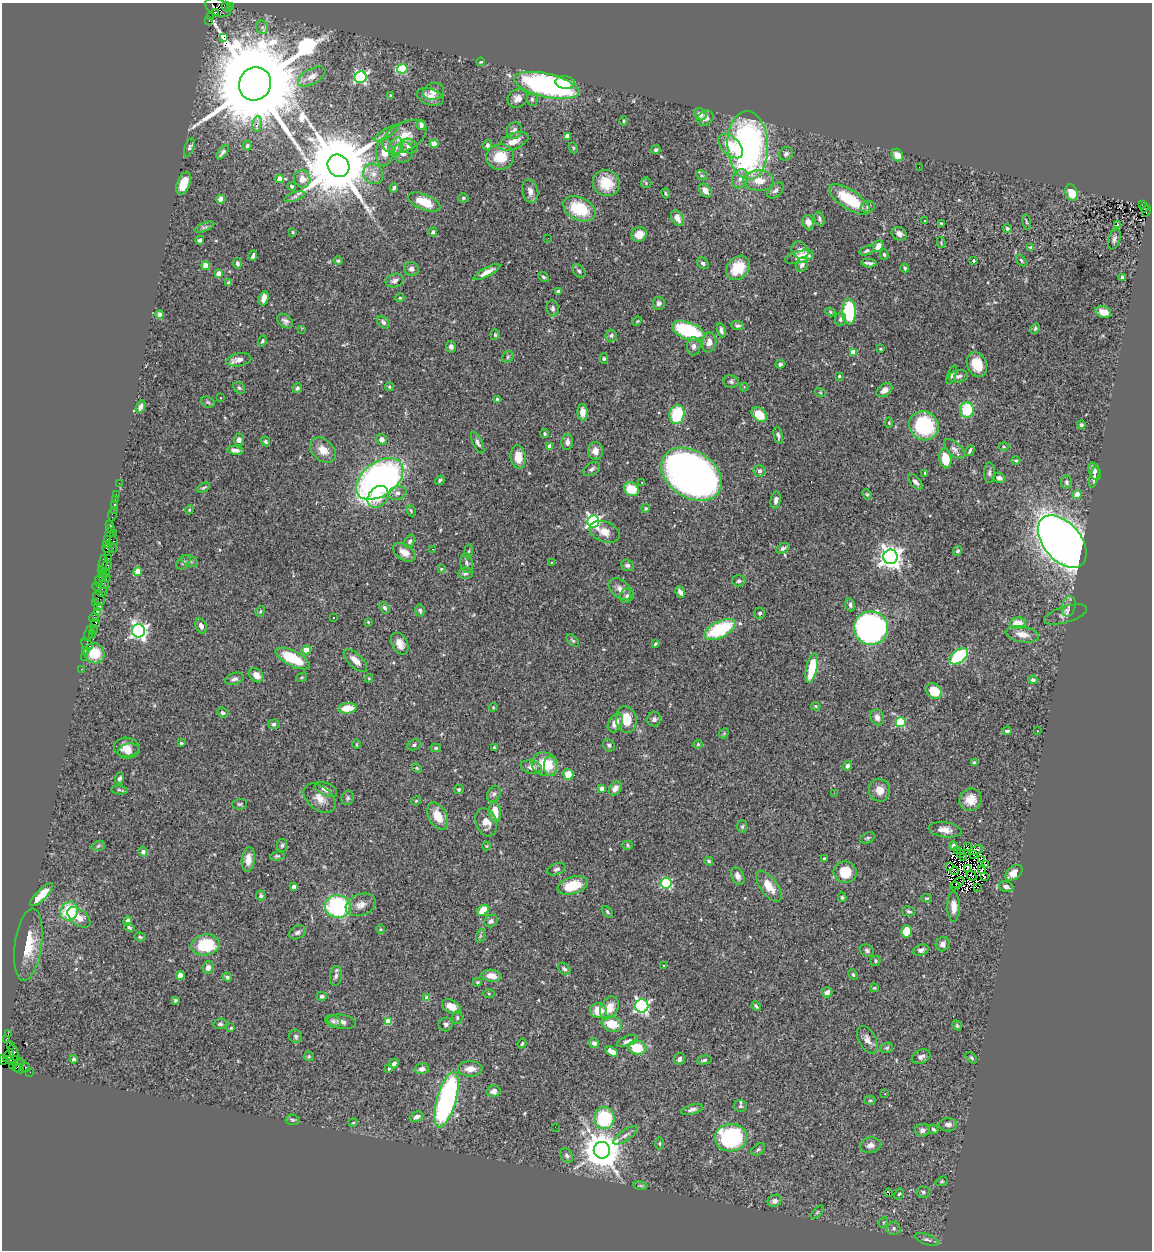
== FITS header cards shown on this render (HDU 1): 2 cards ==
NAXIS1  =                 1150
NAXIS2  =                 1248

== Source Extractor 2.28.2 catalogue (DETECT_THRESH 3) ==
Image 1150 x 1248 px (HDU 1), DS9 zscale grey, 1 PNG px = 1 image px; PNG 1154 x 1252 px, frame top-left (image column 1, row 1248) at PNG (2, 3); each listed source drawn as its Kron ellipse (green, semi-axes under 4 px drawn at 4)
Background 0.699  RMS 0.043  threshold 0.129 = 3 sigma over >= 5 px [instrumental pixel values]
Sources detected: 533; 5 with non-positive FLUX_AUTO (blend fragments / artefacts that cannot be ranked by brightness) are neither listed nor drawn; of the other 528, the 500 brightest by FLUX_AUTO listed and drawn (28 fainter detections omitted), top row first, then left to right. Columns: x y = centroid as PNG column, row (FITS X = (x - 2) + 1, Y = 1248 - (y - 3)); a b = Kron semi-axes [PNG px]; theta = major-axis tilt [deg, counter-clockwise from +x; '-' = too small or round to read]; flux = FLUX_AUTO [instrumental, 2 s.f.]
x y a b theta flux
227 7 5 3 - 42
231 7 3 3 - 37
218 8 14 8 -25 490
215 12 3 3 - 290
210 17 3 3 - 37
209 20 3 2 - 270
262 27 7 6 - 8.5
224 38 2 2 - 2400
481 62 4 3 - 3.1
402 69 5 4 - 190
312 77 15 7 30 22
361 77 6 6 - 440
565 82 10 6 -8 44
255 84 17 16 - 84000
546 85 33 12 -13 670
433 91 11 8 18 33
391 96 4 3 - 5
430 97 14 8 -19 22
518 98 10 9 - 19
532 99 6 5 - 5.9
700 114 7 5 -39 20
705 118 8 7 - 15
624 121 4 4 - 3.7
257 124 8 4 82 12
421 125 5 4 - 7
514 130 8 7 - 15
387 133 15 4 31 10
567 136 4 3 - 27
404 137 24 14 29 59
513 141 16 8 23 35
434 144 4 4 - 45
247 145 5 4 - 6.4
488 145 5 4 - 7.3
748 145 34 20 -87 920
409 146 9 7 -26 15
731 146 15 9 -45 63
189 147 10 4 70 6.7
396 147 10 6 67 12
573 148 5 4 - 3.3
656 150 5 4 - 5.9
223 152 8 3 52 6.9
384 152 14 8 87 33
403 152 11 9 73 22
786 154 7 6 - 8.6
897 155 6 5 - 29
500 157 14 12 5 70
338 166 12 10 -52 40000
919 167 2 2 - 3.2
373 174 11 9 -45 22
702 175 6 4 -28 4.7
279 179 4 4 - 40
302 179 9 8 - 24
740 179 10 7 62 17
759 181 15 10 -2 46
184 183 12 6 67 53
606 183 14 13 - 60
646 183 5 5 - 3.8
292 186 4 3 - 4.3
394 188 5 4 - 5.9
775 190 10 6 43 9.9
530 191 12 8 -77 19
705 191 8 5 -52 21
666 193 5 3 - 3.8
1071 193 8 6 -72 52
294 197 11 4 19 7.6
463 198 5 4 - 4
221 199 4 4 - 40
850 200 23 9 -34 130
424 202 17 7 -22 73
1142 205 3 2 - 51
867 207 7 5 18 8.2
1144 208 5 3 - 80
579 209 17 11 -26 120
1146 211 6 3 74 160
677 218 8 5 -60 22
819 219 7 5 -74 6.8
925 220 3 2 - 2.7
808 222 7 5 -75 20
1027 222 7 3 -74 3.8
941 224 4 3 - 3.6
1117 224 3 3 - 67
204 227 10 4 22 7.2
1007 228 4 4 - 5.1
293 232 3 2 - 2.8
433 232 4 4 - 8.8
639 234 8 7 - 30
899 234 8 6 -31 17
548 238 3 2 - 3.8
1114 239 10 6 72 10
200 240 4 4 - 8.4
941 243 5 3 - 2.7
878 246 6 5 - 27
1031 248 4 4 - 5.6
800 250 9 8 - 15
867 251 7 4 21 6.5
884 254 5 4 - 4.9
253 256 5 3 - 6.7
799 257 15 5 15 56
1021 260 7 3 -54 3.6
338 261 5 4 - 5.4
973 261 4 3 - 6.9
237 263 5 4 - 7.1
703 263 6 5 - 6.9
869 263 8 3 -4 8
802 265 7 6 - 12
206 266 4 4 - 61
738 268 13 10 48 72
905 268 4 3 - 4.1
411 269 7 6 - 12
579 271 8 5 -44 6.5
487 272 15 4 28 23
219 273 4 4 - 35
543 277 6 4 -39 5.3
1123 278 4 3 - 9
395 281 9 6 20 11
229 283 4 3 - 5.6
558 292 4 3 - 7.4
264 298 7 4 71 25
400 298 4 4 - 3.4
659 303 6 6 - 9.9
553 308 8 6 -84 9.9
830 312 5 4 - 3.1
849 312 13 7 -88 210
1103 312 8 5 -16 22
160 315 4 4 - 36
841 319 6 5 - 7.4
285 321 9 6 -37 10
637 321 5 4 - 2.8
383 322 7 5 -45 7.2
738 325 6 4 -2 6.9
1035 329 5 4 - 4.8
301 330 3 2 - 5.3
721 330 7 3 -76 7.7
688 331 17 8 -21 230
495 335 5 4 - 3.8
611 335 6 5 - 5.8
262 341 5 4 - 3.8
709 342 10 7 79 23
694 346 9 6 83 12
451 347 6 5 - 11
880 349 3 2 - 2.6
853 352 4 4 - 62
508 357 6 5 - 4.7
604 359 5 4 - 4.3
239 360 12 6 11 21
780 364 4 4 - 6.9
977 364 13 9 -66 53
952 375 10 4 68 5.9
839 376 4 4 - 3.8
959 376 9 6 8 11
731 381 7 6 - 6.9
389 387 4 4 - 3.8
744 387 4 4 - 2.7
239 388 7 5 -44 5.5
297 388 5 4 - 6.1
884 390 9 6 34 19
820 392 5 3 - 2.9
220 398 3 3 - 14
497 400 4 3 - 17
208 402 7 5 -22 5.1
141 407 7 4 65 12
967 410 8 7 - 100
583 412 8 5 -89 20
677 414 9 7 78 140
759 414 8 6 -42 72
889 423 5 4 - 3.6
1081 425 4 4 - 5
924 426 15 14 - 230
545 434 4 4 - 4.1
778 435 9 4 -77 7.6
382 439 6 5 - 15
239 440 6 5 - 12
265 441 5 4 - 4.6
567 442 8 6 88 12
478 443 12 4 -64 8.4
550 446 4 3 - 24
1004 447 5 3 - 3.1
954 449 13 6 -44 14
235 450 8 4 -7 14
323 450 15 10 -42 35
595 451 9 7 -86 22
970 451 6 3 60 5.7
518 457 12 7 -83 39
945 459 10 6 -81 68
1016 460 4 4 - 4
592 469 9 6 32 9.1
759 471 6 6 - 6.9
1095 471 9 5 -66 12
925 473 3 3 - 2.9
989 473 10 5 -90 7.5
691 474 33 23 -34 1800
1094 477 11 4 76 11
999 478 6 5 - 9.5
380 479 27 16 37 1300
440 480 5 4 - 5.6
915 482 9 5 -46 13
1066 482 7 5 -87 7.6
119 483 2 2 - 7.2
642 483 3 2 - 4.7
204 488 7 3 28 4.2
631 489 8 6 -32 66
397 493 9 7 15 13
867 494 5 4 - 3.7
116 495 3 2 - 22
1077 495 4 4 - 57
378 497 12 9 51 47
115 500 3 2 - 13
776 500 9 5 80 9.5
114 505 3 3 - 110
646 508 4 4 - 3.7
115 510 3 2 - 7.7
189 510 4 3 - 2.7
411 511 6 3 -64 3.6
112 515 6 3 82 19
593 521 6 6 - 610
110 524 3 2 - 7.4
110 529 4 3 - 78
109 532 3 2 - 57
605 532 15 10 -21 30
113 533 4 2 - 6.1
107 540 3 3 - 30
114 541 4 3 - 99
410 541 7 4 59 6.2
1062 541 30 18 -50 3500
106 545 3 2 - 60
113 548 5 3 - 60
783 548 7 4 25 7.9
107 549 5 3 - 62
433 549 3 2 - 3.2
468 551 7 3 80 3.9
957 551 5 4 - 7.2
404 552 12 7 -33 26
891 557 7 7 - 2500
108 558 2 2 - 17
190 561 9 5 -24 7.1
183 562 8 6 47 7.4
551 562 3 2 - 3.4
467 563 10 6 -78 9.6
103 564 9 3 80 140
627 565 6 5 - 7.6
105 567 7 3 36 100
441 569 4 4 - 2.9
101 570 4 3 - 38
138 572 4 4 - 76
105 573 5 3 - 110
465 573 7 5 3 8.5
103 577 4 3 - 180
106 578 4 3 - 130
99 581 6 2 86 60
739 581 6 5 - 6.5
104 584 5 2 - 44
99 588 8 3 -24 63
620 589 13 8 -43 20
102 592 6 4 2 100
680 592 6 4 -62 14
627 596 7 6 - 7.9
99 598 8 5 -69 170
96 603 3 2 - 20
850 605 6 5 - 8.3
1069 606 10 6 77 13
98 607 3 3 - 32
385 608 6 4 -57 5.9
260 611 6 4 68 4
420 611 6 4 -81 4.9
98 612 3 3 - 98
760 613 5 5 - 5.9
1066 614 22 8 17 17
94 617 5 3 - 150
333 618 2 2 - 2.6
96 622 3 3 - 75
368 622 4 3 - 2.6
1018 623 8 6 5 49
201 626 8 5 -67 13
871 628 17 16 - 850
720 629 17 8 26 210
94 630 3 2 - 28
138 631 6 6 - 1000
89 632 9 3 72 75
1022 634 17 8 -10 33
92 635 4 3 - 12
573 640 7 4 -44 4.9
400 644 12 7 -62 26
655 644 4 3 - 3.9
87 645 7 4 -54 140
307 650 4 4 - 65
85 651 2 2 - 19
94 653 10 10 - 71
959 656 10 6 38 230
84 657 2 2 - 21
293 658 19 7 -27 120
355 660 15 6 -43 24
812 668 15 5 77 99
81 669 2 2 - 12
256 675 8 6 -47 22
302 677 5 3 - 2.8
234 679 9 6 18 9.8
369 679 4 4 - 3.3
1033 680 4 3 - 6.3
934 691 8 7 - 69
816 706 5 4 - 3.8
493 707 4 4 - 2.9
347 708 9 5 7 56
223 713 6 5 - 5.5
877 717 8 6 -68 15
626 719 13 10 -81 51
654 719 7 7 - 9.3
901 722 5 5 - 150
615 723 10 6 59 26
274 724 6 4 4 7.3
1007 731 5 3 - 6.4
1037 731 3 3 - 5.4
724 733 6 4 46 3.7
181 743 4 3 - 4.7
356 744 5 3 - 2.8
698 744 4 4 - 3.4
414 745 7 5 30 6.5
609 745 6 5 - 6.4
126 747 12 9 -2 32
494 747 3 2 - 2.9
436 748 5 4 - 4
129 751 11 7 12 17
974 763 3 3 - 12
545 764 13 11 -25 83
550 766 10 6 -83 22
847 766 5 4 - 6.8
531 767 11 6 -14 15
417 768 5 4 - 3
568 774 5 5 - 45
120 778 6 4 67 8.3
615 788 8 5 51 18
326 789 12 6 -24 15
459 789 5 4 - 4.8
602 789 4 4 - 33
119 790 8 4 -8 5.3
879 790 11 10 - 26
834 793 3 2 - 4.5
494 794 8 6 61 9.2
320 798 18 11 -38 32
348 798 7 6 - 6.5
970 800 11 10 - 35
416 801 5 4 - 2.8
240 804 7 5 1 5.2
495 812 10 6 -85 46
438 816 14 9 -63 53
486 822 14 10 -69 29
742 827 6 5 - 4.7
945 830 16 7 -8 23
868 838 8 5 26 5.6
282 845 6 5 - 5.7
627 845 5 4 - 4
98 846 7 5 17 5.1
486 846 4 4 - 2.9
953 846 4 4 - 21
968 847 3 2 - 3
957 850 3 2 - 11
976 850 7 3 21 6
143 852 5 4 - 9.9
960 853 2 2 - 3.6
973 855 4 2 - 3.9
277 856 7 4 6 4.8
963 857 2 2 - 2.6
248 859 12 6 84 30
824 859 3 3 - 8.1
981 859 3 2 - 5.1
709 861 4 4 - 4.7
986 865 3 3 - 3.1
950 867 3 2 - 3.3
967 868 3 2 - 4.7
556 869 9 5 22 8.4
982 870 4 2 - 2.7
955 871 4 2 - 6.5
845 872 11 10 - 75
1014 873 10 6 40 26
738 876 9 6 -66 13
972 876 5 2 - 5.8
985 877 4 3 - 8.8
666 883 5 5 - 250
958 883 7 2 31 5.8
573 885 16 8 16 80
769 886 18 8 -54 41
955 886 4 2 - 3.3
294 887 4 4 - 17
977 887 3 2 - 10
1006 887 7 5 -16 9.1
42 895 15 5 45 46
261 896 5 4 - 5.3
842 897 5 3 - 3.5
927 898 5 4 - 3.4
361 905 15 10 19 24
338 907 13 11 -10 330
954 907 15 6 -90 25
483 910 6 5 - 53
69 911 10 8 53 140
909 911 7 5 -14 5.3
607 912 7 4 -47 4.5
79 917 13 7 -38 31
128 921 5 4 - 12
491 921 7 6 - 10
129 927 5 4 - 5.8
381 929 5 3 - 2.9
906 931 6 5 - 52
297 932 9 6 24 10
480 936 7 4 72 5.5
140 937 6 4 -5 4.4
943 944 7 6 - 13
28 945 36 13 82 91
205 945 14 10 9 150
921 950 8 5 18 11
867 951 7 5 -26 7.1
875 961 5 5 - 5.2
664 966 3 3 - 3.7
208 968 6 5 - 15
564 969 7 5 -44 6.6
180 975 4 4 - 48
853 975 5 3 - 4.2
336 976 10 6 82 9.2
491 976 10 6 -8 25
227 977 5 4 - 7.8
477 982 4 3 - 3.9
874 988 4 3 - 3.2
827 992 5 5 - 14
489 993 6 4 -1 3.4
322 996 5 4 - 7.2
427 998 4 4 - 42
175 1000 3 3 - 3.8
642 1006 6 6 - 630
756 1006 5 3 - 4.9
451 1007 10 6 -30 32
609 1008 12 8 62 37
598 1011 8 7 - 47
457 1018 6 5 - 5.8
333 1021 8 6 -27 8.2
388 1021 4 4 - 69
342 1022 14 7 -9 16
220 1024 7 5 13 5.6
446 1024 7 6 - 9.1
612 1024 10 7 -15 58
957 1026 5 4 - 4.4
231 1028 3 2 - 2.9
8 1034 2 2 - 8.1
296 1036 7 6 - 6.8
6 1039 3 3 - 81
867 1040 15 8 -61 21
627 1041 11 5 20 11
594 1043 5 5 - 10
522 1044 5 3 - 3.6
10 1046 2 2 - 8.9
637 1048 9 7 -12 83
887 1048 6 5 - 5
611 1051 7 4 -31 26
14 1053 8 3 -75 200
9 1054 5 3 - 56
309 1056 5 5 - 3.9
921 1057 10 6 25 12
971 1058 7 4 -45 5.3
73 1059 4 3 - 5.6
679 1059 6 5 - 9.1
3 1060 5 3 - 45
704 1060 7 4 13 6.2
14 1061 10 4 -8 240
394 1063 5 4 - 11
13 1065 3 2 - 27
18 1065 7 3 56 84
25 1067 5 3 - 100
389 1068 4 3 - 4.1
20 1069 4 3 - 43
422 1069 7 5 11 12
470 1069 12 7 1 25
30 1072 2 2 - 11
494 1091 7 6 - 15
885 1094 3 2 - 3.1
446 1100 29 9 74 640
870 1100 5 4 - 4
741 1106 6 6 - 6
692 1109 11 5 16 9.5
416 1117 7 4 25 14
604 1118 11 10 - 210
292 1120 7 5 -5 5.3
353 1123 4 3 - 2.7
948 1125 9 6 -3 12
555 1127 2 2 - 3.7
933 1129 5 4 - 4.9
922 1130 7 6 - 11
625 1135 14 5 34 12
731 1138 16 13 7 440
660 1144 6 3 -89 3.4
870 1145 10 7 11 15
758 1149 8 5 38 5.7
602 1150 8 8 - 9000
567 1155 8 5 -56 7.5
942 1181 6 4 18 3.5
640 1186 7 3 -8 3.9
923 1192 6 5 - 6.6
889 1193 4 2 - 25
899 1194 6 4 66 4.5
774 1201 7 6 - 9.6
817 1212 8 3 45 4.1
884 1222 6 4 70 4.3
894 1228 7 6 - 8.8
927 1239 13 5 -19 9.3
At the frame edge (FLAGS 8, measured only in part): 1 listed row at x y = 3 1060
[28 fainter detections neither listed nor drawn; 5 non-positive-flux detections neither listed nor drawn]